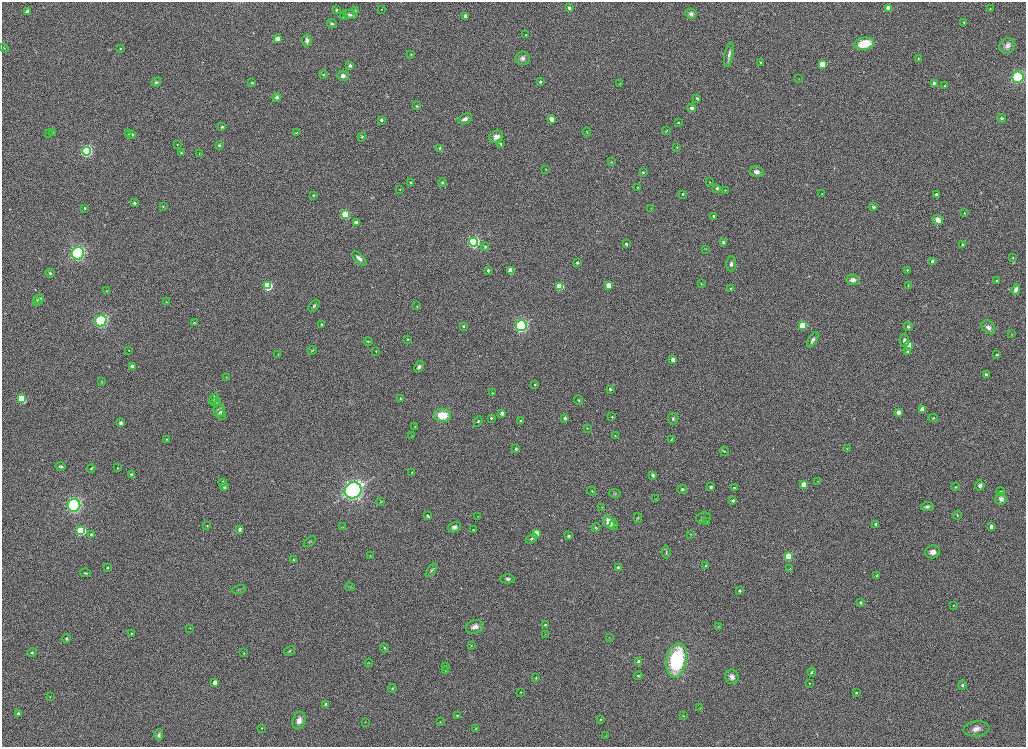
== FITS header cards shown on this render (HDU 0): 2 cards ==
NAXIS1  =                 2048
NAXIS2  =                 1489

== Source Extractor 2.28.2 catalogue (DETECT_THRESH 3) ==
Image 2048 x 1489 px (HDU 0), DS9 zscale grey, zoomed out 1/2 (1 PNG px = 2 x 2 image px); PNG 1028 x 749 px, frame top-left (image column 1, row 1489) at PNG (2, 2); each listed source drawn as its Kron ellipse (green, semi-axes under 4 px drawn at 4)
Background 1130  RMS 5.3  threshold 16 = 3 sigma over >= 5 px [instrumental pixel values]
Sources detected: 287; all 287 listed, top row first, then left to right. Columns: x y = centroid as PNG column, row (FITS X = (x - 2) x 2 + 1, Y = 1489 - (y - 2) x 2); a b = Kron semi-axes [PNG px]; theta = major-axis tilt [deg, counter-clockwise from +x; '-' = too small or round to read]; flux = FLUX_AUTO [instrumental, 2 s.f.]
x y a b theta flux
569 8 3 2 - 3900
889 8 3 3 - 20000
381 9 2 2 - 440
990 9 2 2 - 380
336 10 3 2 - 1700
27 11 3 3 - 4300
355 11 4 3 - 810
691 14 5 5 - 3000
350 15 7 4 -20 2000
344 16 4 3 - 1100
465 16 3 2 - 5200
964 22 3 2 - 1200
332 23 5 3 - 1500
526 35 2 2 - 610
277 39 3 3 - 13000
307 40 6 4 -83 4800
864 44 10 6 10 29000
1007 46 8 7 - 4400
4 48 4 3 - 880
120 48 2 2 - 840
411 54 3 2 - 640
729 55 12 4 78 3600
522 58 7 6 - 3700
918 59 2 2 - 700
760 62 2 2 - 1000
822 64 3 3 - 39000
350 65 4 4 - 2800
323 74 4 3 - 1100
343 76 5 5 - 4700
1018 77 5 5 - 160000
799 79 3 2 - 330
156 82 4 3 - 1400
540 82 4 3 - 1300
252 83 4 3 - 840
934 83 3 3 - 7500
620 84 2 2 - 510
945 86 3 3 - 1100
277 97 4 4 - 3200
697 98 3 3 - 2000
416 106 3 3 - 1100
692 108 4 3 - 4500
1002 118 4 3 - 1400
465 119 7 5 23 4200
552 119 3 3 - 13000
381 120 3 3 - 2600
678 122 3 3 - 990
222 127 3 3 - 1000
666 131 3 2 - 650
52 132 3 3 - 750
587 132 4 2 - 630
128 133 3 2 - 980
296 133 3 2 - 970
49 134 3 2 - 510
132 134 2 2 - 2300
362 137 4 4 - 1200
496 137 7 6 - 7700
177 144 2 2 - 560
500 144 3 3 - 1000
219 145 3 3 - 1800
677 147 4 3 - 780
440 148 4 4 - 1500
86 151 4 4 - 220000
181 153 3 3 - 820
199 153 3 2 - 390
611 162 3 2 - 620
546 169 2 2 - 510
643 172 2 2 - 1500
757 172 7 5 -9 5800
709 182 3 3 - 620
411 183 3 3 - 790
442 183 4 3 - 1400
638 188 3 2 - 910
717 188 4 4 - 2500
400 189 2 2 - 410
725 190 3 3 - 620
683 194 3 3 - 1300
822 194 3 2 - 570
313 195 3 3 - 890
937 195 3 3 - 6300
134 203 3 3 - 1900
163 206 3 2 - 840
873 207 3 3 - 2700
85 208 3 2 - 840
651 208 3 2 - 380
965 213 3 2 - 590
345 214 4 3 - 130000
714 216 3 3 - 2500
938 220 5 4 - 6600
356 223 3 3 - 9600
474 242 4 4 - 210000
724 243 3 3 - 7000
626 244 3 3 - 3300
962 244 3 3 - 890
485 246 4 4 - 1300
706 249 3 2 - 520
78 253 6 6 - 210000
1013 257 3 2 - 590
359 258 9 4 -43 4300
932 261 3 2 - 4400
577 263 3 3 - 2700
731 264 7 5 87 3800
488 270 2 2 - 2500
511 270 3 3 - 25000
907 270 3 2 - 550
50 273 5 4 - 1500
853 280 6 5 - 5500
997 281 3 3 - 1100
701 283 3 3 - 620
609 285 3 3 - 20000
268 286 4 3 - 120000
560 286 3 3 - 52000
908 286 3 2 - 620
731 288 4 3 - 1100
1016 289 5 3 - 5400
106 291 3 2 - 400
39 299 5 4 - 3800
36 302 4 3 - 1200
166 302 3 2 - 510
314 306 7 3 52 2100
417 306 3 2 - 540
101 321 6 5 - 180000
194 323 4 3 - 1200
321 325 3 3 - 1100
803 325 3 3 - 57000
463 326 2 2 - 1300
521 326 5 5 - 180000
908 326 5 4 - 1900
988 327 8 5 -47 5600
1012 334 3 2 - 400
407 339 4 3 - 1100
813 340 8 4 61 3000
904 340 6 4 -85 3200
368 341 5 3 - 1000
908 345 3 3 - 57000
129 350 2 2 - 440
312 350 5 3 - 1200
376 351 3 2 - 690
908 352 3 3 - 4100
278 354 3 2 - 390
997 355 4 3 - 1200
673 360 3 3 - 11000
132 367 3 3 - 9300
419 367 6 4 57 3300
986 375 3 3 - 4500
226 377 2 2 - 420
102 382 3 3 - 690
535 384 3 3 - 1400
610 389 3 3 - 2400
492 393 3 3 - 950
400 398 3 2 - 1000
22 399 3 3 - 82000
214 399 6 4 59 2200
579 400 5 3 - 1200
216 402 5 4 - 2600
923 409 3 3 - 14000
219 411 6 6 - 8000
898 412 3 3 - 10000
502 413 3 3 - 6100
222 415 5 4 - 1500
442 415 8 7 - 24000
612 417 3 3 - 1100
491 418 3 3 - 1200
565 418 3 3 - 4200
933 418 4 3 - 1200
673 419 6 5 - 2400
478 421 5 4 - 1600
521 421 3 3 - 1500
121 423 3 3 - 7600
415 427 3 2 - 570
587 428 3 3 - 640
615 435 3 2 - 660
412 436 3 2 - 400
166 439 3 3 - 800
671 439 4 3 - 1000
516 449 3 3 - 2500
847 449 4 2 - 690
724 451 5 4 - 1400
60 466 5 3 - 2000
117 468 2 1 - 540
91 469 4 3 - 920
412 472 3 2 - 750
131 474 3 3 - 1200
653 475 3 3 - 4600
818 481 3 2 - 450
223 482 3 2 - 3100
804 485 3 3 - 20000
980 486 5 5 - 3900
224 487 2 2 - 2700
711 487 3 3 - 3500
734 487 3 3 - 1200
955 487 3 3 - 890
682 489 4 4 - 2400
353 490 8 8 - 370000
592 491 4 3 - 1000
1001 491 4 4 - 1200
615 493 6 4 -2 1300
656 499 3 2 - 460
1001 499 6 5 - 6000
381 501 3 2 - 580
733 501 3 3 - 2600
74 505 6 6 - 200000
927 506 6 4 2 2700
602 507 4 4 - 870
957 515 4 2 - 730
428 516 4 2 - 1800
478 516 3 2 - 340
638 518 5 4 - 1200
703 518 7 5 14 3000
707 521 4 3 - 2500
609 522 7 5 -56 12000
876 524 3 3 - 1800
207 525 2 2 - 570
614 525 5 4 - 1800
991 526 3 3 - 6200
343 527 3 2 - 540
455 527 7 5 18 3000
596 527 4 3 - 1100
240 529 4 3 - 2400
473 530 2 2 - 820
80 531 4 3 - 120000
536 533 3 3 - 25000
91 534 2 2 - 2000
690 534 3 3 - 690
569 536 3 3 - 2800
532 538 6 4 33 1900
310 542 7 2 39 980
666 552 6 3 -85 1500
933 552 7 6 - 6300
370 556 3 2 - 680
789 556 3 3 - 68000
293 560 3 2 - 1600
706 566 3 3 - 2300
108 568 3 2 - 890
618 568 3 3 - 3400
790 569 3 3 - 810
431 570 8 3 53 1700
85 573 5 3 - 1500
877 576 4 3 - 1200
507 579 7 4 1 3400
350 587 4 3 - 1200
239 589 7 2 16 1400
739 591 3 3 - 2200
860 603 4 3 - 1400
953 605 3 2 - 720
545 625 3 3 - 1800
718 626 4 2 - 680
475 627 9 6 14 6800
190 628 3 2 - 690
132 634 4 3 - 1900
545 634 3 2 - 450
609 638 3 2 - 420
66 639 4 3 - 1400
471 645 3 3 - 820
385 648 5 3 - 1400
289 651 6 3 29 1400
32 653 5 4 - 1800
244 653 3 3 - 670
677 660 17 10 79 89000
639 662 4 3 - 6300
369 663 4 3 - 830
445 666 3 3 - 1200
445 671 3 2 - 780
812 672 4 4 - 1600
638 676 4 3 - 1100
732 677 7 6 - 6300
536 678 4 3 - 1000
215 682 3 3 - 11000
809 683 2 2 - 610
962 685 5 4 - 1600
392 688 4 4 - 1400
521 692 3 3 - 680
856 692 3 3 - 1400
50 697 3 2 - 490
326 704 3 3 - 4000
700 708 2 2 - 410
18 713 2 2 - 1900
457 716 3 3 - 780
683 716 3 2 - 660
601 719 3 2 - 670
299 721 9 6 71 7000
365 722 3 2 - 450
440 722 2 2 - 510
262 728 2 2 - 560
476 728 2 2 - 540
976 729 13 7 6 7600
159 735 5 4 - 2200
606 736 4 2 - 520